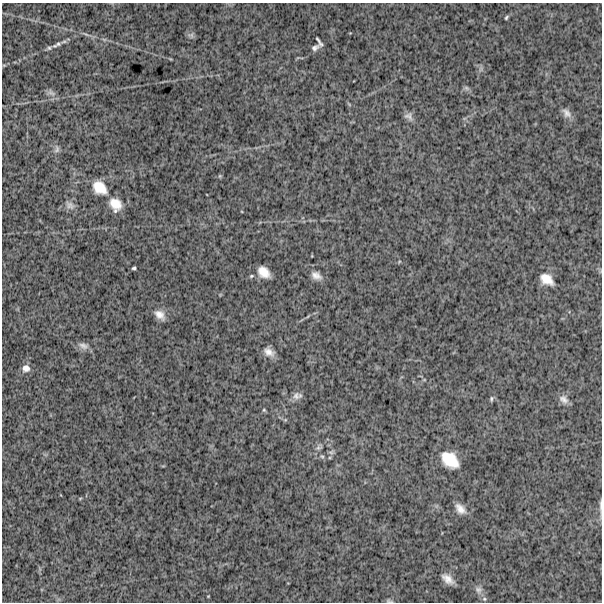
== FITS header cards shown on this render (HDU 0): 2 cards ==
NAXIS1  =                  600
NAXIS2  =                  600

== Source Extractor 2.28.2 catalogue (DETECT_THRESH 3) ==
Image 600 x 600 px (HDU 0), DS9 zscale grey, 1 PNG px = 1 image px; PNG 604 x 604 px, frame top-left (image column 1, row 600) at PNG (2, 3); no overlay
Background 1430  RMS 260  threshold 767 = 3 sigma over >= 5 px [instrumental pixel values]
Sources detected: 45; all 45 listed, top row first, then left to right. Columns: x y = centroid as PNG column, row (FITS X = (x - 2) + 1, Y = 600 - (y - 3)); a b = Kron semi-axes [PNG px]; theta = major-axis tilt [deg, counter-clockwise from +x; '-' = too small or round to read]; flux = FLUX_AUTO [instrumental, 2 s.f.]
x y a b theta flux
506 17 5 3 - 23000
86 34 14 3 -24 48000
191 35 8 7 - 54000
104 39 7 4 -19 28000
319 42 10 3 -59 49000
58 44 8 6 10 47000
49 48 7 6 - 41000
315 48 10 6 28 62000
4 65 6 4 18 20000
466 88 9 5 -27 36000
51 93 14 7 -27 78000
567 113 15 9 -51 110000
409 116 11 8 -34 80000
57 149 11 7 82 61000
220 176 5 5 - 20000
100 188 17 12 -42 320000
115 204 15 11 -41 250000
70 205 15 9 -33 90000
134 268 4 3 - 28000
264 272 12 8 -41 210000
251 276 6 4 17 23000
316 276 13 9 -30 120000
547 279 16 10 -35 230000
160 315 14 9 -42 140000
83 346 15 8 -18 100000
269 352 13 9 -34 140000
26 368 10 9 - 100000
424 380 5 3 - 15000
296 396 12 9 48 92000
491 399 7 4 87 29000
564 399 13 9 -42 110000
264 410 5 4 - 21000
285 420 6 3 18 18000
319 447 8 5 7 40000
331 452 9 5 15 40000
322 456 6 5 - 26000
450 460 17 11 -40 460000
80 498 5 3 - 15000
600 505 18 3 88 54000
460 509 14 9 -48 140000
448 579 13 7 -39 140000
478 590 10 9 - 81000
208 596 3 3 - 13000
484 599 6 5 - 32000
389 601 10 4 -11 33000
At the frame edge (FLAGS 8, measured only in part): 2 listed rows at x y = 600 505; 389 601